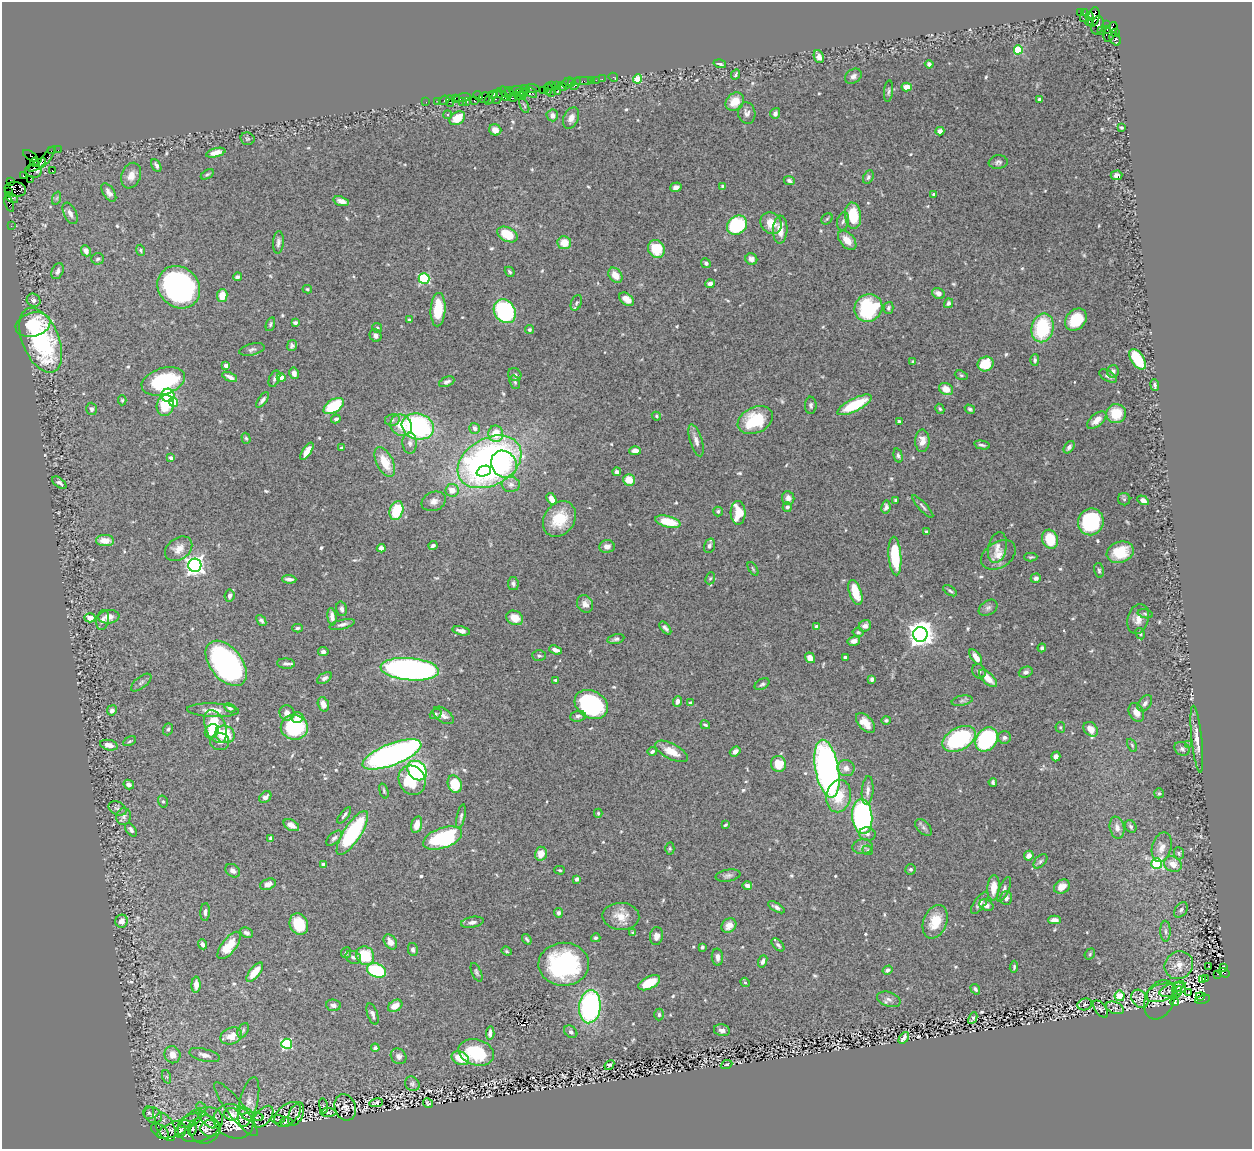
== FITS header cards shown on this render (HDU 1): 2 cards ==
NAXIS1  =                 1250
NAXIS2  =                 1147

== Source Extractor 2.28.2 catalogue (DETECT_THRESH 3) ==
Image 1250 x 1147 px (HDU 1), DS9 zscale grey, 1 PNG px = 1 image px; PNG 1254 x 1151 px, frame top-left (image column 1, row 1147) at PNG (2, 2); each listed source drawn as its Kron ellipse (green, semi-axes under 4 px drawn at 4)
Background 0.458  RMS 0.021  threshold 0.0636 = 3 sigma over >= 5 px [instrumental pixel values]
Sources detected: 648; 4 with non-positive FLUX_AUTO (blend fragments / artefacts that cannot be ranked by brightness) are neither listed nor drawn; of the other 644, the 500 brightest by FLUX_AUTO listed and drawn (144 fainter detections omitted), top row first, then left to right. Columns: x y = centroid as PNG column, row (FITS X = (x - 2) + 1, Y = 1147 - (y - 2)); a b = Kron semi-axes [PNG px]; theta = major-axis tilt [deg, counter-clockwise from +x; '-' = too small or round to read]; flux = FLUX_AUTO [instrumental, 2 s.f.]
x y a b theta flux
1081 13 3 2 - 68
1084 13 3 2 - 7.8
1089 16 4 3 - 300
1094 17 10 5 76 990
1083 18 3 2 - 12
1090 22 4 2 - 83
1097 25 9 6 76 270
1106 25 2 2 - 19
1107 29 3 3 - 100
1101 31 2 2 - 13
1111 32 10 5 64 820
1115 33 4 3 - 140
1115 39 7 5 -59 290
1018 50 4 4 - 79
819 57 7 4 -68 8.5
720 64 6 3 -15 3.2
929 64 4 4 - 4.3
735 74 5 4 - 2.5
853 76 9 6 35 5.7
613 77 5 3 - 3.2
602 79 4 2 - 35
638 79 4 4 - 41
591 80 3 3 - 82
596 80 2 2 - 15
583 81 9 4 1 70
568 83 6 5 - 86
572 83 3 2 - 39
575 83 7 3 59 120
552 85 4 2 - 45
556 85 3 2 - 67
562 87 5 3 - 150
907 87 5 4 - 13
532 88 7 3 -7 140
525 89 4 2 - 94
548 89 6 3 -87 92
516 90 6 3 12 230
543 90 2 2 - 55
889 91 11 4 84 3.3
509 92 4 3 - 140
557 92 3 2 - 170
505 93 7 3 -44 120
520 93 3 3 - 230
524 93 4 3 - 93
532 93 6 3 -43 93
551 93 3 2 - 110
493 94 4 2 - 51
478 95 5 3 - 61
497 96 8 5 76 260
503 96 8 3 -31 240
520 96 6 2 -3 150
463 98 8 3 10 190
485 98 5 5 - 180
490 98 8 3 50 84
513 98 2 2 - 42
455 99 3 2 - 56
1039 99 4 3 - 3
444 100 5 2 - 47
438 101 2 2 - 25
450 101 6 3 -86 99
474 101 3 3 - 110
426 102 2 2 - 25
462 102 4 3 - 38
467 102 4 2 - 52
735 102 10 8 44 23
524 106 8 3 -67 2.1
747 113 11 8 -80 6.5
775 113 5 5 - 4.7
448 115 4 4 - 2.2
552 115 6 5 - 9.8
457 118 8 6 33 27
571 118 11 7 66 10
1121 127 3 3 - 2
495 130 6 5 - 8.7
940 131 4 4 - 8
247 139 7 6 - 2.5
58 150 2 2 - 15
52 151 4 2 - 51
216 153 10 4 14 11
30 156 8 4 -33 170
47 157 13 3 55 92
34 162 4 3 - 1700
998 162 9 7 7 4.6
37 165 10 3 34 1900
156 165 7 4 -62 4.7
33 171 8 7 - 930
52 171 2 2 - 26
207 174 7 4 31 2.2
1117 175 6 5 - 5.1
23 176 3 2 - 17
131 176 13 9 68 14
868 177 7 5 63 2.9
30 179 2 2 - 22
789 181 6 4 -26 3.1
10 182 3 3 - 75
722 186 4 3 - 2.4
676 187 6 4 19 5.6
15 189 11 7 -8 1300
9 192 3 2 - 22
109 193 10 5 -55 6.9
934 194 3 3 - 2
12 198 7 3 -31 91
57 198 7 4 71 2.5
341 201 8 4 -17 7.8
9 204 8 4 -69 89
70 213 11 6 -64 8.4
853 216 13 8 -83 50
827 219 6 5 - 2.1
843 221 9 5 78 3.8
771 223 11 10 - 20
737 225 11 8 38 110
11 226 2 2 - 6.2
780 230 14 7 87 18
507 234 11 7 -27 39
847 240 11 7 -48 16
278 242 11 5 86 5.1
564 243 7 6 - 20
656 249 9 8 - 43
141 250 5 4 - 2.2
86 251 6 4 -65 7.6
98 259 6 6 - 3.2
751 259 6 5 - 6.9
706 263 5 4 - 4
58 271 8 5 64 6.2
510 272 5 4 - 2.5
615 275 8 6 -52 16
237 277 5 3 - 3.9
424 279 5 5 - 150
710 284 5 4 - 6.9
179 287 22 20 -44 310
307 289 5 3 - 2
938 293 6 5 - 8.5
222 296 6 5 - 21
627 299 8 5 -38 12
34 300 7 6 - 6.2
576 303 8 5 66 3.1
949 303 5 4 - 3.6
868 308 14 13 - 130
888 308 6 5 - 3.5
438 310 17 7 87 45
505 311 12 10 -54 220
409 320 4 3 - 2.2
1076 320 12 9 46 40
295 322 4 3 - 3.4
270 324 7 4 71 2.5
33 325 18 12 16 98
377 328 5 4 - 2.4
1043 328 14 11 77 94
530 329 5 4 - 2.5
376 336 6 5 - 5.6
41 340 34 18 -67 240
292 346 6 4 79 3.6
252 349 13 5 13 4.3
1137 359 11 6 -57 83
1035 360 6 4 89 3
913 362 4 4 - 2.4
985 364 8 7 - 47
226 366 4 4 - 11
1113 371 6 5 - 4.1
294 373 6 4 -79 6.7
515 375 7 6 - 3.3
961 375 6 4 -18 2.3
1108 376 10 5 -31 4.5
230 377 8 4 -25 6.4
281 377 4 4 - 23
274 379 8 5 65 3.6
163 381 22 13 17 110
447 382 8 4 24 4.3
515 382 7 5 -69 2.4
1155 385 6 3 -83 5
946 389 7 6 - 16
168 395 7 6 - 45
122 400 5 4 - 2
262 400 9 4 53 4.2
173 402 4 4 - 56
165 405 10 8 79 44
811 405 8 5 89 3.5
855 405 19 6 27 63
334 406 11 6 32 71
91 409 6 5 - 3.5
940 409 5 4 - 2.1
970 409 5 4 - 2.9
1116 414 10 9 - 39
656 416 5 3 - 2
336 419 5 4 - 3.4
392 420 7 6 - 3.8
755 420 18 13 24 70
1097 420 11 6 41 14
899 421 4 3 - 2.2
401 425 11 10 - 28
418 426 16 13 -17 240
475 428 5 5 - 5.3
496 434 8 7 - 29
246 438 5 4 - 2.1
696 440 17 6 -72 8.4
922 441 11 7 88 12
410 443 10 7 -89 6.8
982 445 8 3 -12 3
1069 447 7 4 53 4.7
341 448 3 3 - 2.2
307 451 10 4 56 15
635 451 6 4 2 11
898 456 7 4 -76 3.3
171 458 4 3 - 6.3
385 462 16 8 -64 33
489 462 34 23 29 690
504 464 14 12 -53 60
484 471 7 5 21 36
617 472 4 4 - 4.9
629 480 6 5 - 21
59 483 8 4 -39 4.7
511 484 9 7 1 6.5
452 490 7 6 - 14
788 498 7 6 - 7.3
552 499 6 4 -58 11
1124 499 6 6 - 2.8
896 500 4 3 - 2.6
1143 500 6 4 -31 6.2
434 501 12 9 21 9.5
787 507 4 4 - 4.3
886 507 7 4 79 4.3
923 507 15 4 -47 4.1
396 511 9 6 73 60
718 511 5 4 - 2.9
738 513 12 7 -89 39
559 519 19 15 53 44
668 522 13 5 -14 41
1091 522 14 12 63 140
927 532 4 3 - 3.4
1050 539 10 7 -71 38
105 541 9 5 -1 16
433 546 4 3 - 3.8
607 546 8 6 4 8.2
709 546 7 5 71 4.7
997 547 16 9 78 11
381 548 4 4 - 7.3
179 549 15 10 35 14
1120 552 14 10 19 36
998 555 19 12 32 17
895 556 19 6 -85 68
1031 557 6 4 2 2.1
195 565 6 6 - 740
753 569 7 3 -56 2
1099 570 7 5 -78 2.7
710 578 6 4 66 2.2
1036 578 5 4 - 5.5
289 579 7 3 -4 5.4
513 584 6 5 - 4.1
950 591 8 3 -34 2.7
855 592 13 6 -71 35
230 596 6 5 - 4.4
585 604 9 7 -60 8
988 608 10 7 33 4.8
342 609 7 5 -75 5.1
1145 614 8 4 -13 2.8
109 617 10 6 6 11
332 617 8 4 -82 8.2
90 618 5 4 - 9.9
515 618 9 7 -27 19
1138 619 15 10 73 14
103 620 10 6 78 5.8
261 620 6 4 -49 3.7
342 624 13 4 13 5.3
865 626 6 5 - 6.9
817 627 4 4 - 15
297 628 5 4 - 2.4
665 628 8 4 -52 4.2
461 631 9 4 -13 7.6
858 632 5 4 - 2.8
920 634 7 7 - 1400
1140 634 6 4 -62 2.1
616 639 9 5 13 3.5
854 641 6 4 11 8.3
1042 648 4 4 - 3.2
556 650 7 4 -19 7.5
323 652 5 4 - 4.6
539 656 7 5 -2 3
845 657 3 3 - 4.4
976 657 9 4 -54 12
810 658 5 5 - 9.6
226 663 26 16 -51 410
286 664 9 5 -3 4.5
410 669 29 11 -5 640
979 671 7 6 - 3.3
1026 672 7 5 20 4.8
324 678 8 5 32 4.2
988 678 11 5 -44 17
872 679 4 4 - 5.5
556 680 4 3 - 3
141 683 12 5 39 3.8
762 684 8 5 29 3.2
678 701 5 4 - 6.6
962 701 10 5 11 4.1
691 703 4 4 - 7.1
1145 703 9 6 52 5.2
323 704 7 5 -74 8.6
591 704 17 13 -28 210
230 708 6 3 -28 2.9
112 710 5 5 - 5.4
213 710 26 7 -2 14
1136 712 10 7 -62 12
287 713 8 7 - 8.7
436 714 6 5 - 2.4
443 715 12 6 -36 8.1
578 716 8 5 5 4.2
297 718 6 5 - 9.9
886 720 5 4 - 2.8
865 723 12 7 -48 16
705 725 5 3 - 2
215 726 17 10 -68 57
294 727 14 12 -7 110
1060 727 5 5 - 2.1
168 729 6 5 - 2.9
1091 729 8 6 -49 16
212 731 8 6 43 19
225 734 10 8 -18 47
1004 737 6 6 - 4.3
959 739 18 11 27 150
987 739 13 10 54 180
1197 739 33 5 -84 16
130 741 7 4 27 2.1
220 742 9 8 - 7.2
109 745 9 5 -11 10
1132 745 7 4 -64 2.3
1188 745 2 2 - 5.5
1182 749 8 6 -31 4.5
652 751 4 4 - 3.4
671 751 18 7 -27 18
735 752 6 4 38 6.1
392 754 31 10 21 570
1056 756 5 4 - 6.1
778 764 8 7 - 34
846 768 8 8 - 8.4
827 769 29 11 -79 640
417 770 11 8 -47 220
412 780 15 13 -64 61
993 782 4 3 - 2.7
129 784 5 4 - 5.9
455 784 9 7 -69 44
868 790 14 6 85 7.6
384 791 8 3 -73 2.2
1159 793 5 4 - 2.4
839 796 16 12 78 36
265 797 7 5 41 6.5
163 802 6 5 - 2.6
117 808 9 6 -26 4.1
598 813 4 4 - 2.2
344 815 10 3 53 3.1
461 816 12 4 78 3.8
862 816 18 10 -85 330
124 817 8 7 - 4.7
291 825 8 5 -29 12
417 825 8 5 76 15
725 825 4 3 - 2.3
1131 826 6 5 - 3.4
923 827 10 6 -45 4.3
1117 828 11 7 -78 8.8
131 830 8 4 -53 4.4
352 833 26 8 57 170
867 834 8 6 -12 4.6
271 838 4 4 - 3.6
334 838 9 5 43 4.3
443 838 20 10 19 130
863 847 10 7 7 5.5
1162 847 15 9 74 12
670 848 6 4 -89 2.2
868 850 5 4 - 2
1179 853 6 5 - 2.4
541 854 7 6 - 16
1029 856 5 4 - 8.4
1040 861 8 5 46 3.9
1157 863 5 5 - 160
323 864 4 3 - 3.9
1173 864 9 7 -30 13
911 869 5 5 - 2.7
559 870 5 4 - 2.2
233 871 8 6 -37 5.7
728 876 12 6 10 5
577 879 4 4 - 4.1
268 884 8 5 20 7.9
747 886 5 4 - 5.6
1062 887 8 6 32 12
994 888 12 6 86 21
1004 889 13 5 68 5
1006 898 7 6 - 6.2
980 903 13 5 55 7.4
986 905 7 5 -24 6
776 907 9 4 -31 4.9
1181 910 8 6 55 3.9
205 912 9 4 86 5
558 913 5 4 - 4.4
621 916 18 13 -3 22
1055 920 6 4 2 8.2
122 921 6 6 - 11
472 922 11 5 11 6.2
935 922 17 11 69 31
299 924 11 9 -65 45
729 925 8 6 39 12
1165 931 10 5 -89 4.7
246 933 7 4 -24 4.5
633 933 4 4 - 2.7
656 936 9 6 82 7.7
596 938 5 4 - 2.8
527 939 6 3 -53 2.5
390 942 8 6 -57 9.2
202 944 5 4 - 4.6
229 945 16 7 52 31
778 945 8 4 -47 3.9
702 947 4 3 - 2.7
413 949 6 5 - 3.3
507 951 5 4 - 2.1
346 953 5 5 - 2.7
1090 954 6 4 50 2.1
365 956 9 8 - 50
353 957 8 6 -24 5.2
717 957 8 5 -84 6.6
763 961 6 4 69 4.1
564 964 25 21 1 200
1179 965 15 13 40 19
1209 966 3 2 - 5
1014 967 6 3 83 2.1
1223 967 3 2 - 150
376 970 10 6 -20 100
887 970 5 4 - 4.8
255 972 12 5 52 21
477 972 10 4 -66 3
1224 973 6 3 -31 610
1218 974 3 2 - 31
1206 979 4 3 - 410
1202 980 3 3 - 140
745 982 5 4 - 2.1
649 983 12 6 26 47
196 985 8 4 89 9.3
1178 987 7 4 42 2.5
975 989 6 3 -57 2.7
1173 990 14 6 15 5.2
1177 992 6 2 61 2
1161 993 16 8 19 9.5
1189 993 3 2 - 4.8
1120 996 5 5 - 24
1200 996 4 3 - 40
889 999 12 7 -17 6.9
1140 999 10 7 -51 4.6
1202 999 8 3 15 990
1159 1000 20 14 66 6.3
1175 1002 4 3 - 2.6
1085 1004 7 6 - 2.9
333 1005 7 6 - 5.8
395 1006 8 5 33 14
590 1007 17 10 84 260
1115 1008 9 6 -20 4.3
1101 1009 10 5 -52 3
372 1014 11 5 -71 5.4
659 1015 6 4 89 2.7
973 1018 6 3 64 3.4
243 1030 8 5 63 2.8
722 1030 8 5 -13 6
571 1032 7 5 -41 4.7
490 1033 7 4 85 6.8
231 1036 11 8 23 17
904 1038 7 4 57 5
287 1044 5 5 - 150
375 1048 4 4 - 3.8
476 1052 18 12 -16 78
172 1055 9 8 - 14
204 1055 15 6 -15 8.6
399 1056 8 7 - 5.9
460 1058 9 6 -25 34
726 1064 6 4 23 2
609 1065 5 4 - 3.2
167 1077 7 4 -71 2.9
412 1084 8 7 - 3.6
249 1102 25 9 76 14
376 1103 7 4 9 2.6
428 1103 5 4 - 2.1
323 1106 8 4 -81 2
201 1107 6 4 -44 2.5
345 1107 13 10 -70 6.7
236 1109 33 8 -52 14
149 1113 6 5 - 2.5
328 1113 8 4 0 3
232 1114 7 6 - 7.7
247 1114 8 5 -39 3.4
287 1114 15 9 40 6.3
296 1114 12 7 65 3.5
153 1115 9 7 -29 7.2
253 1117 11 4 -4 2.7
263 1117 13 7 49 3
206 1119 12 4 -45 4.4
278 1119 7 2 -4 2
190 1121 12 5 24 4.1
234 1121 20 16 -27 44
287 1122 6 4 1 2.6
200 1125 24 15 26 17
165 1127 15 8 -63 8.3
192 1128 8 4 81 2.1
211 1128 10 8 6 4.6
174 1129 18 7 21 6.3
181 1130 7 5 73 3.2
205 1130 15 14 - 12
160 1131 10 6 -36 3.6
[144 fainter detections neither listed nor drawn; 4 non-positive-flux detections neither listed nor drawn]